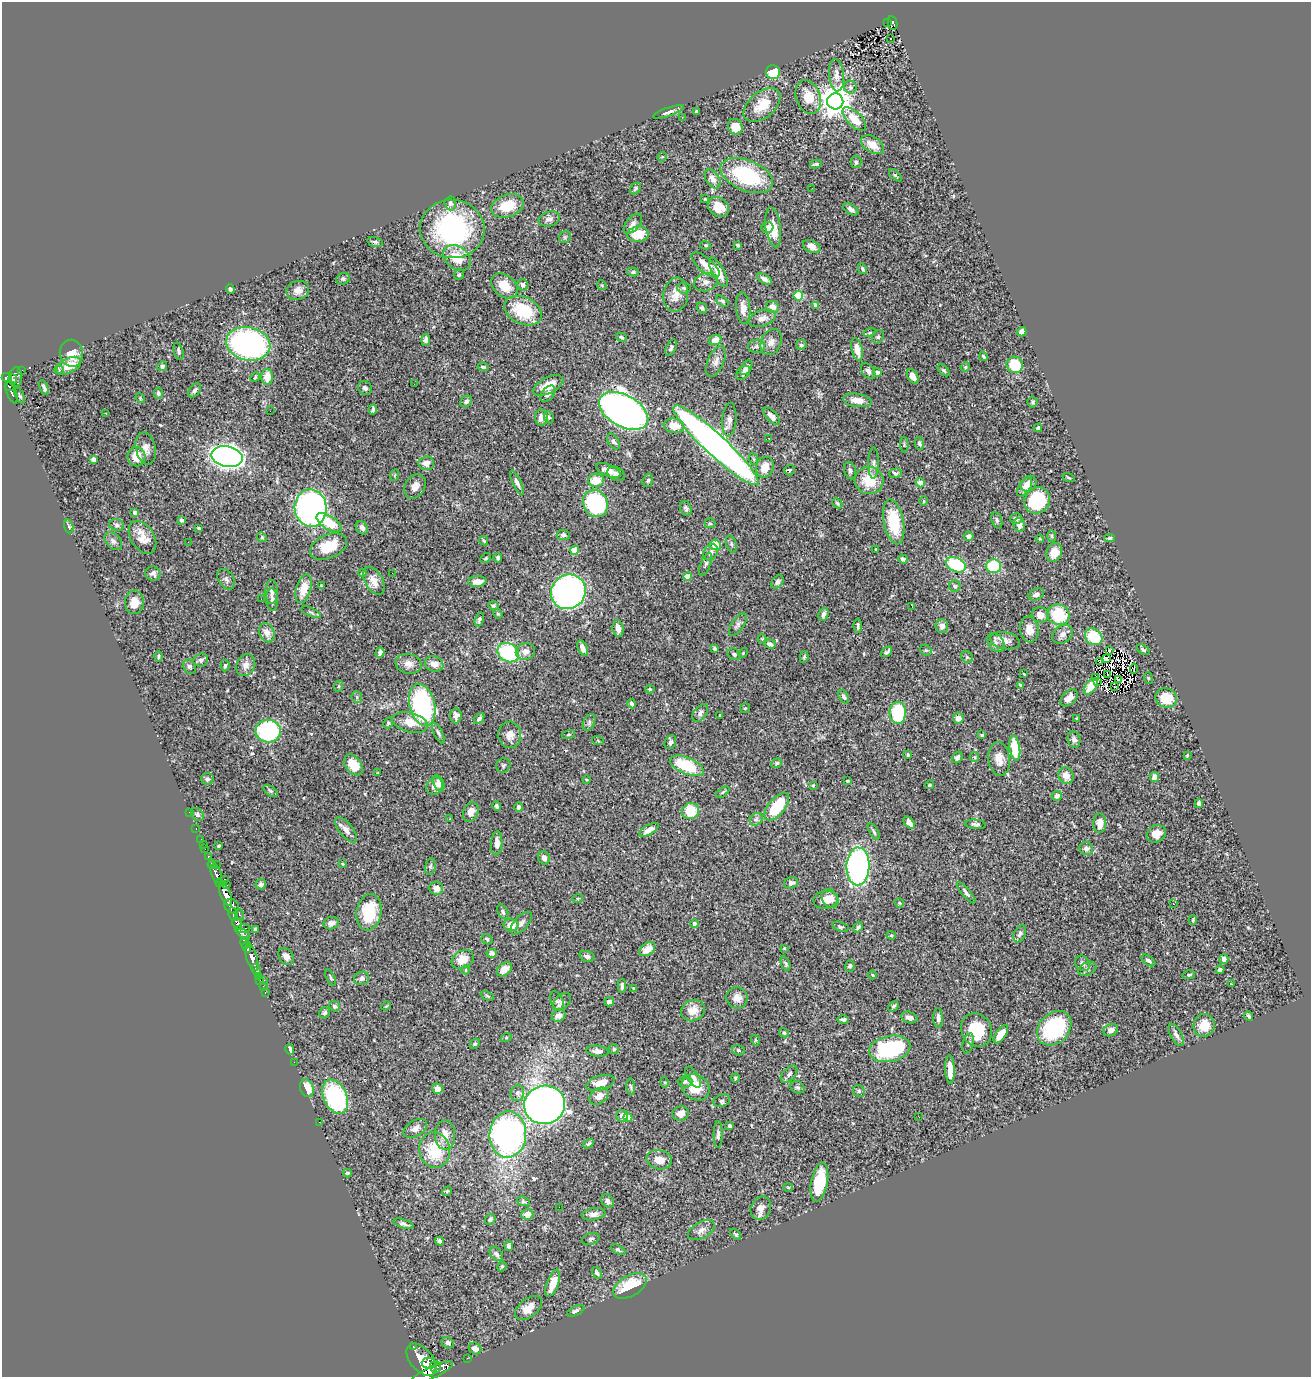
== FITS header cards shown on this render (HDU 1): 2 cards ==
NAXIS1  =                 1309
NAXIS2  =                 1375

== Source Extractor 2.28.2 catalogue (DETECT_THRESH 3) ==
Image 1309 x 1375 px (HDU 1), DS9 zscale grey, 1 PNG px = 1 image px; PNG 1313 x 1379 px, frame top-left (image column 1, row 1375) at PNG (2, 2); each listed source drawn as its Kron ellipse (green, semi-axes under 4 px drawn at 4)
Background 0.943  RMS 0.027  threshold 0.0804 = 3 sigma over >= 5 px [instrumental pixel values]
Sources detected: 535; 1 with non-positive FLUX_AUTO (blend fragments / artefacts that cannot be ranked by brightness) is neither listed nor drawn; of the other 534, the 500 brightest by FLUX_AUTO listed and drawn (34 fainter detections omitted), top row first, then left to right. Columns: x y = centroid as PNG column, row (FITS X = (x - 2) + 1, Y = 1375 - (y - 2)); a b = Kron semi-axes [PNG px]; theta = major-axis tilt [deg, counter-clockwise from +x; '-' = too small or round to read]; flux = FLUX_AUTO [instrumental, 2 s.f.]
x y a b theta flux
887 23 2 2 - 8.1
893 23 7 4 -79 190
891 38 3 2 - 2.6
773 72 7 7 - 47
836 75 16 7 -85 12
850 87 6 6 - 5.6
808 97 17 12 -69 36
835 101 8 8 - 3000
762 105 21 13 39 39
696 111 4 3 - 2.1
669 112 16 3 20 6.1
682 117 3 2 - 4.1
854 119 15 7 -45 32
735 127 8 7 - 21
872 145 12 8 -34 23
662 157 5 4 - 1.9
856 162 6 5 - 3.4
816 164 6 3 9 3.4
895 175 8 3 -44 2.1
747 176 28 15 -22 160
713 179 10 6 -57 11
812 188 2 2 - 2.1
635 189 6 5 - 3.4
705 199 3 3 - 2.1
450 203 7 6 - 5.1
507 206 17 11 18 49
718 207 11 9 -41 31
851 209 9 4 -32 5.9
549 219 11 7 14 8.9
633 224 12 6 51 7.9
767 227 6 5 - 9.2
773 227 20 7 -82 29
452 229 32 29 -6 290
638 234 11 7 8 44
565 237 6 5 - 3.4
375 242 8 5 -15 3.7
706 245 5 4 - 2.3
738 245 4 2 - 2.2
812 246 9 6 -27 14
457 258 15 11 -39 44
705 265 17 7 -40 20
862 269 6 4 -61 3.3
633 272 6 4 -10 2.7
718 272 16 6 -62 27
459 275 6 5 - 3.1
343 279 7 5 22 3.7
764 279 8 4 -29 6.8
706 282 12 9 15 9.5
523 285 6 5 - 7.2
602 285 5 4 - 2.1
504 286 15 10 -39 41
684 288 7 5 -5 3.5
230 289 5 4 - 3.4
298 290 11 9 16 13
676 295 17 12 81 23
798 296 5 4 - 98
722 301 7 4 -38 3.8
815 305 4 4 - 9.3
772 307 6 6 - 15
702 308 6 5 - 4.2
743 308 16 7 -85 16
523 311 20 13 -25 94
762 318 14 8 18 11
1022 332 5 4 - 11
869 333 6 3 19 2.1
621 337 6 4 -30 3.2
878 337 7 5 58 4.3
426 340 6 4 84 6.1
715 340 6 5 - 15
771 342 13 9 65 12
248 344 22 16 -12 520
801 345 5 5 - 3.5
756 346 8 6 2 6
671 348 9 5 65 5.1
857 349 12 5 -76 17
178 351 9 5 -75 4.2
71 353 13 11 -81 22
983 356 5 3 - 2.3
716 361 16 8 67 11
1015 365 8 8 - 63
69 366 13 7 27 28
162 366 5 4 - 4.3
483 367 6 3 -9 3.2
965 367 5 4 - 2.3
746 368 8 5 57 7.6
22 370 4 3 - 28
59 370 5 4 - 3.8
944 370 7 4 -44 3.2
868 371 9 5 -53 7.7
877 372 4 4 - 8.3
743 373 8 5 44 6
913 376 8 5 -59 12
7 377 5 4 - 550
15 377 10 6 86 690
255 377 5 4 - 2.4
267 377 8 6 89 28
12 379 5 4 - 360
414 384 2 2 - 3.2
548 385 17 8 26 26
10 386 5 3 - 340
44 388 8 3 -68 5.1
365 388 7 6 - 5.8
195 390 8 5 51 5.2
12 392 12 5 -69 260
158 393 5 4 - 4
548 394 9 6 50 7.7
20 396 8 3 -64 2.7
140 398 5 4 - 2.1
857 400 14 6 -8 19
466 401 6 5 - 5.4
1033 402 5 5 - 2.8
373 409 5 3 - 3.2
270 411 3 2 - 1.5
624 411 27 15 -29 1500
106 413 3 2 - 1.5
772 416 11 5 -48 11
549 417 6 5 - 2.8
541 418 8 6 87 11
729 420 17 7 86 10
674 426 10 7 -7 26
1038 428 4 3 - 4
769 438 3 2 - 2.6
613 441 9 5 -56 5.3
919 443 6 4 -77 4
716 445 57 10 -43 1600
904 445 8 3 -86 2.3
146 448 16 10 -79 15
136 457 10 9 - 28
227 457 16 10 -12 1300
93 459 4 4 - 13
754 459 6 4 -69 2.4
426 463 8 7 - 12
873 463 15 5 90 7
765 467 10 8 69 25
608 470 13 6 -22 16
789 470 5 5 - 2.4
850 471 9 6 -75 5.4
895 473 6 5 - 4.6
616 474 9 6 -29 5.6
395 475 6 4 70 2.2
1068 477 6 3 -19 1.8
596 480 8 6 6 30
648 480 7 5 73 3.1
869 480 14 13 - 49
517 483 13 4 -63 6.2
920 483 4 4 - 25
1028 484 8 7 - 14
415 486 13 10 58 13
1025 487 10 5 56 10
1037 500 14 12 45 120
924 501 4 3 - 1.6
595 503 14 12 -60 190
837 503 6 4 -46 2.7
311 508 19 16 -87 720
686 508 8 5 -67 4.8
135 513 4 4 - 12
1016 519 6 5 - 6.5
181 520 4 3 - 5.8
997 520 8 5 -73 4
894 522 23 10 -79 66
329 523 14 6 -31 48
710 523 5 5 - 2.2
117 525 7 5 -18 3.9
1019 525 7 5 -78 11
69 526 7 4 -72 3.8
199 528 3 2 - 1.9
362 528 7 5 -54 7.9
563 535 6 5 - 5.6
969 536 5 5 - 7.1
1052 536 6 4 -88 2.5
142 537 18 11 -58 23
262 537 5 4 - 2.3
1110 538 5 4 - 3.1
1040 539 4 4 - 2.2
113 541 10 7 -47 6.7
483 541 5 3 - 2.4
188 542 2 2 - 1.9
731 544 9 5 -77 3.8
715 545 5 5 - 28
328 546 19 11 23 51
876 549 3 2 - 1.8
575 550 4 4 - 52
711 552 9 6 57 9.1
1054 552 10 8 68 23
486 558 6 3 38 2.2
498 558 4 3 - 3.7
903 559 5 4 - 4.3
706 564 12 5 67 4.9
956 565 10 7 -24 93
993 566 7 7 - 76
153 573 7 7 - 6.4
362 573 4 4 - 2.5
392 573 2 2 - 2.6
688 576 4 4 - 27
226 579 11 7 -57 6.2
374 581 15 9 -60 16
477 582 9 5 3 17
777 582 7 5 50 5.5
321 585 3 2 - 1.7
955 586 6 5 - 3.1
304 589 15 7 74 29
271 592 12 6 90 7
568 592 18 16 44 680
1036 594 8 5 24 6.7
261 599 3 2 - 3.2
272 599 11 6 -86 7.9
134 602 12 9 87 22
494 606 5 4 - 2.8
912 607 3 2 - 1.7
311 612 11 4 -25 3.4
498 614 5 4 - 2.1
823 614 7 5 70 5.7
1040 615 8 7 - 16
1058 615 11 10 - 86
479 619 7 4 74 3.8
738 625 13 6 56 6.4
858 626 7 3 90 3.6
942 626 7 6 - 10
618 629 8 5 -82 11
1029 629 13 9 -81 20
267 633 10 7 -65 16
1062 634 11 8 35 9.3
1094 637 9 7 -40 68
762 639 4 4 - 1.8
1005 641 15 8 -10 13
996 643 10 7 -52 8.2
770 644 6 4 -18 7.3
583 648 8 4 -66 10
714 648 4 3 - 2.8
926 650 6 5 - 2.8
1110 650 3 2 - 2.2
1143 650 7 4 -33 3.4
525 652 9 8 - 11
887 652 6 3 41 3.9
380 653 5 4 - 5
508 653 11 9 -31 160
743 653 6 3 46 1.9
734 654 7 5 -30 4
158 656 5 4 - 2.4
804 657 6 4 80 2.6
967 657 6 5 - 3
1106 659 3 2 - 2
201 660 7 6 - 4.8
1100 662 3 2 - 2.6
408 664 13 10 -14 15
434 664 9 7 -20 15
246 665 11 9 65 12
225 666 6 4 85 3
190 667 7 6 - 4.5
1134 669 5 2 - 1.6
1024 674 3 2 - 1.6
1108 675 3 2 - 1.7
1096 678 3 3 - 3.2
1148 678 6 4 -71 1.6
1118 680 3 2 - 2
1098 682 3 2 - 3.8
1020 685 4 3 - 3.8
339 686 6 3 71 1.9
1091 686 9 5 53 26
1114 687 2 2 - 1.5
650 689 4 4 - 2.6
357 697 6 5 - 3.3
844 697 7 4 -59 5
1069 698 10 6 45 14
1166 698 11 9 -27 44
631 703 5 3 - 3.5
422 705 21 12 -76 310
745 708 5 5 - 2.4
700 713 10 6 53 6.8
898 713 11 8 -89 100
720 715 3 3 - 2.1
456 716 8 5 86 7.8
479 718 6 4 47 5
958 718 5 5 - 10
1077 718 3 3 - 2
410 722 18 9 -14 24
589 722 9 5 65 4.4
388 723 5 4 - 2.5
268 731 12 11 - 210
438 733 11 4 -64 4.9
569 734 7 3 19 2
510 735 13 11 -88 16
982 735 3 3 - 3.2
1074 739 8 6 -74 6.7
598 741 6 3 -20 1.8
670 742 7 5 64 5.5
1015 748 12 5 -82 52
908 755 4 3 - 2.5
1187 755 3 2 - 1.8
957 757 6 5 - 6.7
974 757 5 4 - 2.2
999 759 17 10 -82 20
777 763 5 5 - 3.2
353 765 11 7 -54 36
503 765 7 7 - 4.2
687 766 18 8 -22 80
378 773 4 3 - 1.9
1066 776 8 7 - 17
1154 777 5 4 - 9.2
207 779 6 5 - 4.4
586 780 4 2 - 1.6
847 781 3 2 - 1.6
439 783 8 5 -70 8.1
813 785 3 3 - 2.4
930 785 4 4 - 2.7
435 786 9 7 54 10
270 791 8 4 -39 3.2
723 792 7 4 36 2.7
1057 796 5 5 - 6.3
1199 804 4 4 - 5.9
497 806 5 4 - 3.4
519 807 5 4 - 6
777 807 16 8 51 78
690 811 9 8 - 50
189 812 2 2 - 7.4
471 812 10 7 67 14
197 814 7 5 -45 3.7
450 819 3 3 - 3.6
756 819 7 5 43 5.2
909 823 7 4 -50 11
1100 823 9 6 90 17
975 824 10 4 -6 5.7
196 829 3 2 - 14
346 830 15 6 -51 12
649 830 11 4 30 13
874 831 9 3 -60 3.5
1156 834 10 8 30 18
201 839 2 2 - 12
497 843 12 5 87 13
203 844 2 2 - 9.1
218 846 3 3 - 2.9
205 848 3 3 - 51
1086 848 7 6 - 6.3
209 856 4 3 - 130
544 858 7 5 -72 8.2
212 864 4 3 - 240
216 864 2 2 - 58
343 864 3 3 - 2
430 866 8 5 78 3.9
858 866 19 11 88 460
216 874 10 5 -69 2000
225 879 3 2 - 36
220 883 4 3 - 560
791 883 7 5 15 6.2
261 884 5 5 - 4.5
226 885 3 2 - 130
436 888 7 6 - 12
966 893 13 4 -49 5.5
225 894 12 5 -70 3600
578 898 5 3 - 1.8
830 898 10 8 -60 15
826 900 12 9 8 19
899 903 4 4 - 1.9
1173 904 3 2 - 2.6
232 906 8 6 -41 1400
369 912 18 12 81 80
503 912 8 5 -62 4.2
233 914 7 4 -78 680
240 915 5 3 - 180
1193 920 5 3 - 2
331 923 8 6 14 9.9
521 923 14 7 48 7.9
237 924 6 4 -67 840
694 924 4 4 - 6.2
511 925 7 6 - 24
840 927 8 4 -16 3.1
858 927 6 3 51 3.4
242 929 7 3 9 740
255 929 4 3 - 4.6
244 934 7 4 -41 790
1020 934 9 5 64 5.4
891 935 4 4 - 2
487 939 6 5 - 2.9
245 943 6 3 -78 950
247 947 5 4 - 870
784 948 3 3 - 1.8
647 949 9 6 35 25
492 953 5 4 - 7.4
286 956 9 6 -54 7.6
587 956 8 5 -16 5.7
252 957 14 5 -72 2400
1224 959 5 4 - 8.4
463 960 11 9 29 28
1148 960 8 4 -36 5.2
1083 963 8 7 - 7.5
785 964 7 4 -68 3.3
850 966 6 4 72 4
504 969 8 6 38 15
1087 969 9 6 24 5
256 970 5 2 - 90
466 970 4 4 - 1.9
1220 970 4 4 - 6.7
873 975 4 3 - 1.7
1189 975 6 4 12 3.1
258 976 3 2 - 35
331 977 9 4 -63 2.7
362 978 8 6 17 5.2
260 980 3 2 - 33
264 980 3 2 - 29
1232 984 3 3 - 24
263 986 2 2 - 14
622 986 7 3 87 4.1
634 988 3 3 - 1.6
265 992 3 2 - 24
487 996 7 3 -23 2.2
737 998 11 10 - 14
557 1001 10 6 -65 4.6
562 1002 11 7 44 6
609 1002 5 4 - 6.1
335 1006 5 4 - 4.8
386 1006 5 3 - 1.7
893 1006 6 3 45 3
693 1010 12 10 23 22
325 1013 6 5 - 4.1
559 1016 7 6 - 10
1249 1016 5 3 - 3.2
909 1017 8 5 -15 8.4
938 1018 10 5 -89 7.5
843 1019 6 3 1 4.6
1204 1025 11 10 - 29
1054 1028 19 15 46 150
976 1030 17 15 -61 70
1111 1030 7 6 - 8.3
784 1033 5 4 - 3
1001 1034 10 5 56 27
1176 1035 12 5 -62 7.4
506 1038 5 3 - 2.1
755 1040 5 3 - 1.6
968 1043 10 5 75 5
475 1044 5 4 - 2.8
290 1049 5 3 - 4.9
614 1049 5 5 - 2.5
890 1049 21 13 11 170
738 1050 6 5 - 3.2
597 1051 11 5 -6 9.8
294 1062 2 2 - 21
950 1069 14 4 -87 23
789 1074 10 6 47 6.4
693 1077 12 5 -59 7.8
735 1078 4 4 - 2.4
665 1082 5 4 - 2.1
685 1082 7 5 0 4.1
600 1083 14 7 17 26
631 1087 8 3 -84 2.8
696 1087 15 12 -37 37
797 1087 7 6 - 4
307 1088 9 6 -71 29
438 1089 5 5 - 11
859 1091 6 5 - 3.3
517 1093 8 6 77 6
599 1096 11 7 35 16
335 1097 18 11 -66 260
722 1101 8 6 20 4.7
545 1105 20 19 - 1100
681 1113 8 7 - 15
622 1116 6 6 - 11
628 1117 4 4 - 35
919 1117 2 2 - 3.4
319 1122 2 2 - 7.7
730 1126 3 3 - 3.3
415 1128 13 8 32 12
718 1134 13 4 89 5.9
445 1135 14 10 -87 20
508 1135 23 18 86 590
588 1144 6 4 29 3
435 1150 18 15 -80 78
659 1160 13 9 -11 19
347 1173 4 3 - 3
819 1182 20 8 78 71
788 1187 5 3 - 1.7
447 1191 5 4 - 2.2
523 1201 7 4 -18 2.9
608 1201 7 6 - 6.8
559 1207 2 2 - 36
761 1208 12 10 65 14
527 1214 6 5 - 15
593 1214 12 6 9 8.6
490 1219 6 5 - 3.9
403 1224 10 4 -18 5.5
701 1230 14 8 29 11
736 1234 6 4 -47 3
591 1239 9 5 19 3.9
439 1241 4 3 - 5.7
509 1246 5 4 - 5.3
618 1250 8 4 -29 3.4
496 1254 8 5 -48 4.8
502 1266 5 4 - 2.3
597 1273 6 4 -58 3.6
553 1283 14 6 70 25
630 1286 18 10 30 67
528 1308 15 9 37 23
576 1311 9 4 26 5.6
448 1343 6 5 - 6.8
413 1347 3 3 - 100
475 1348 6 5 - 11
467 1358 3 2 - 3.1
421 1360 19 11 -49 7000
429 1363 7 5 -2 1600
435 1367 6 5 - 1500
431 1373 23 6 25 5300
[34 fainter detections neither listed nor drawn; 1 non-positive-flux detection neither listed nor drawn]